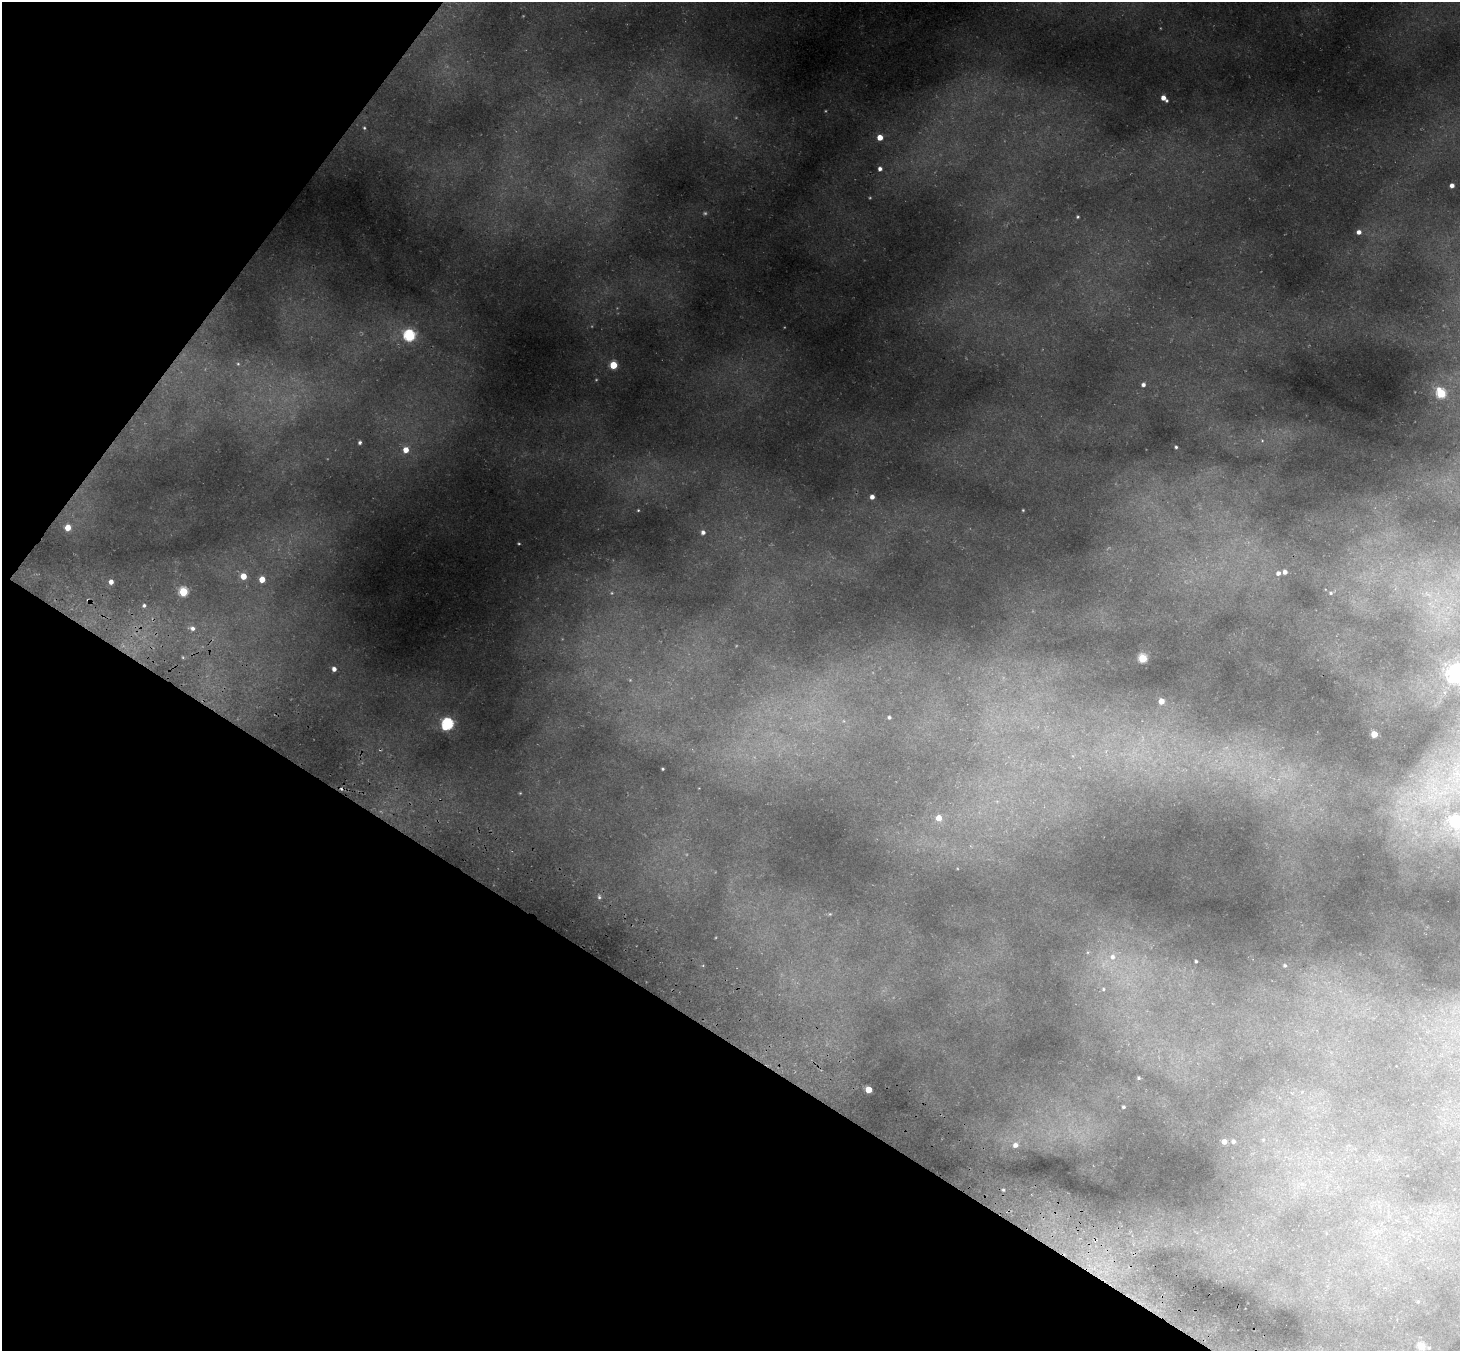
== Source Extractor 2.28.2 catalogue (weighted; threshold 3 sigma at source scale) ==
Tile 9 of 4 x 4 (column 1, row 3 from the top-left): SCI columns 68-1525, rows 1698-3046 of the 5988 x 6014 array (HDU 1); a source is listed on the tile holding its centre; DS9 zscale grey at full resolution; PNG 1462 x 1353 px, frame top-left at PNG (2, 2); no overlay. Shown black and unused: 30% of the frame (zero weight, under 3 of 4 exposures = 7% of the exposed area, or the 3 px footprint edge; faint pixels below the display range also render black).
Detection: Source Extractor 2.28.2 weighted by HDU 2 'WHT'; one run over the whole footprint, this tile lists its part. Background 0.355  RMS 0.017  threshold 0.0769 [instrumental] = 3 sigma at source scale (4.5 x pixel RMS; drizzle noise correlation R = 1.50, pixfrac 1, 0.05/0.05 arcsec/px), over >= 5 px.
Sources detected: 52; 1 cosmic-ray / hot-pixel residue — not listed; the other 51 listed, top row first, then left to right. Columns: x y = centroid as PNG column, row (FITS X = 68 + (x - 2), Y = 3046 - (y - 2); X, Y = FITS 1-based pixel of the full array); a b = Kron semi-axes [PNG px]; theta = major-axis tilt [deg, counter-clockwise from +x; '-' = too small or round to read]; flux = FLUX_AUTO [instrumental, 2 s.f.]
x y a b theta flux
1164 98 7 4 -43 11
364 128 5 4 - 1.8
880 137 4 4 - 18
880 169 4 4 - 4.9
1452 185 4 4 - 6.6
1078 217 4 3 - 1.6
1359 232 4 4 - 6.2
409 335 6 5 - 180
613 365 5 5 - 46
1143 385 5 4 - 4.3
1441 393 6 5 - 90
360 442 4 4 - 2.4
1176 447 3 3 - 1.9
406 450 5 5 - 15
872 497 4 4 - 7
638 510 4 3 - 1.3
1023 510 3 3 - 1.1
68 528 5 5 - 21
703 532 5 4 - 4.8
1285 572 4 4 - 5.9
1278 573 5 5 - 5.1
243 576 5 5 - 22
262 579 4 4 - 22
111 582 4 4 - 7.7
183 592 5 5 - 74
1331 593 5 4 - 2.2
144 605 4 3 - 2.7
193 628 6 6 - 5.5
1143 658 5 5 - 69
334 669 4 4 - 6.4
1458 673 7 6 - 690
1161 701 5 4 - 19
889 717 3 3 - 2.5
447 724 6 5 - 200
1374 734 4 4 - 30
663 769 3 2 - 1.3
939 818 6 6 - 16
1456 821 6 6 - 210
599 897 5 4 - 2.2
1113 957 9 8 - 11
1196 961 3 3 - 2
1285 965 5 5 - 2.7
1103 989 5 3 - 1.9
1139 1078 4 3 - 1.5
868 1090 4 4 - 31
1123 1107 4 3 - 2.1
1233 1141 3 3 - 3.1
1224 1142 4 4 - 8.6
1015 1145 6 5 - 6.5
1003 1190 4 3 - 1.8
1421 1346 5 5 - 44
Isophote crosses this tile's border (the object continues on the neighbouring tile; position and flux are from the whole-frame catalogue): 2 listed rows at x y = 1458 673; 1456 821